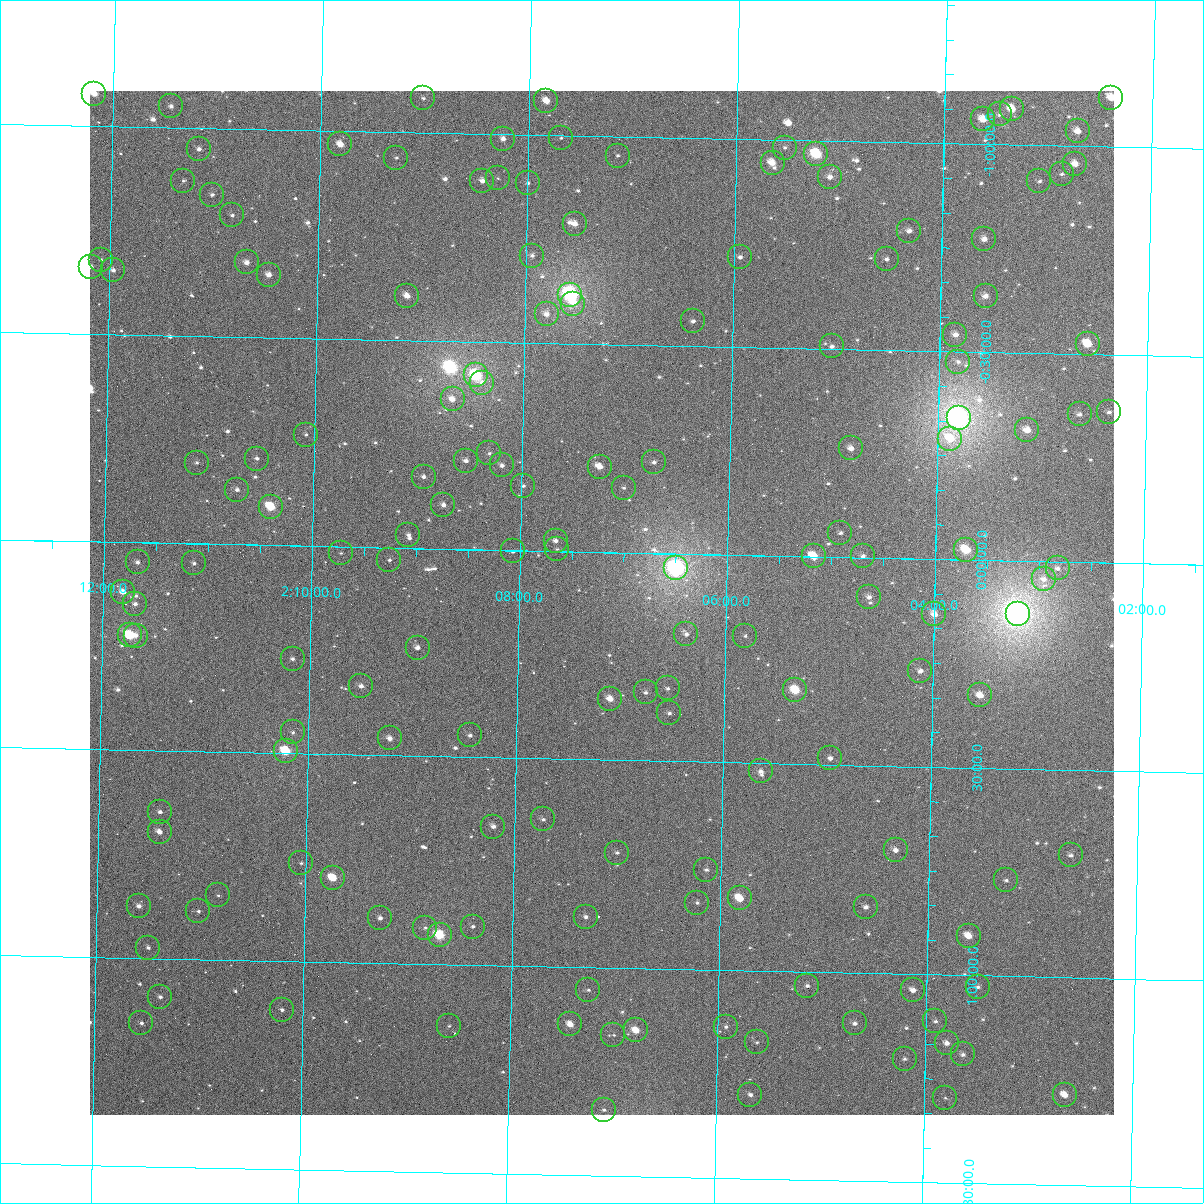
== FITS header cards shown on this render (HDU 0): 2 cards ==
NAXIS1  =                 1024
NAXIS2  =                 1024

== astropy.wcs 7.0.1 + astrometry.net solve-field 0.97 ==
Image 1024 x 1024 px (HDU 0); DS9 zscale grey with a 90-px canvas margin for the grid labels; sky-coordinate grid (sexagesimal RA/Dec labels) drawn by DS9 from the SOLVED WCS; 158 Tycho-2 reference stars matched to detected sources circled (green)
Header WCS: RA---TAN-SIP/DEC--TAN-SIP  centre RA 02:07:12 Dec +00:07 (31.80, +0.12 deg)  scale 8.66 arcsec/px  FOV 147.8' x 147.9'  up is +179 deg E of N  parity flipped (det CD > 0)
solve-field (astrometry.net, Tycho-2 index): VERIFIED the header's WCS against the Tycho-2 star catalogue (verified at 6 index scales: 13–158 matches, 0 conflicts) and refined it, rather than solving blind
Solved WCS: RA---TAN-SIP/DEC--TAN-SIP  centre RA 02:07:12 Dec +00:07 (31.80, +0.12 deg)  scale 8.66 arcsec/px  FOV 147.8' x 147.9'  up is +179 deg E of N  parity flipped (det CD > 0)
The solver's refit moves the header's centre by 0.31 arcsec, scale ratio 1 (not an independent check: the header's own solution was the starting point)
Tycho-2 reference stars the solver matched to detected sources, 158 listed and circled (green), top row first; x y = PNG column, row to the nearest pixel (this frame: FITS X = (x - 90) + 1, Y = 1024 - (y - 91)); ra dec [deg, ICRS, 3 dp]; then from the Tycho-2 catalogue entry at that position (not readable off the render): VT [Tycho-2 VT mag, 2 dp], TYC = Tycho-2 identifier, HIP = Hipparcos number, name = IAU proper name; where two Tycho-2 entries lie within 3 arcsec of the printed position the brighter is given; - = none
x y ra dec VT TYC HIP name
94 94 33.046 -1.077 10.21 4690-420-1 - -
423 98 32.255 -1.083 12.14 4689-1068-1 - -
1111 98 30.600 -1.119 9.88 4689-1107-1 - -
546 101 31.958 -1.083 10.24 4689-1076-1 - -
171 106 32.861 -1.051 12.00 4690-411-1 - -
1012 109 30.837 -1.086 9.57 4689-1069-1 9591 -
1000 114 30.867 -1.073 11.44 4689-1089-1 - -
983 119 30.907 -1.060 9.74 4689-911-1 - -
1078 131 30.679 -1.036 10.11 4689-923-1 - -
561 138 31.921 -0.995 12.33 4689-984-1 - -
503 139 32.060 -0.989 11.16 4689-988-1 - -
340 144 32.452 -0.968 10.34 4689-1053-1 - -
785 148 31.383 -0.983 11.92 4689-1021-1 - -
199 149 32.792 -0.950 11.56 4690-349-1 - -
816 154 31.306 -0.969 8.42 4689-1052-1 9733 -
618 156 31.784 -0.955 12.09 4689-761-1 - -
396 158 32.316 -0.939 12.62 4689-783-1 - -
773 163 31.411 -0.945 9.93 4689-770-1 - -
1075 164 30.684 -0.958 10.19 4689-762-1 - -
1062 174 30.715 -0.933 12.10 4689-784-1 - -
830 177 31.272 -0.914 10.87 4689-810-1 - -
498 178 32.071 -0.894 12.82 4689-831-1 - -
183 181 32.828 -0.872 12.16 4690-303-1 - -
482 181 32.108 -0.887 11.01 4689-844-1 - -
1039 181 30.769 -0.915 12.56 4689-808-1 - -
528 183 31.999 -0.884 12.22 4689-840-1 - -
212 195 32.757 -0.840 12.27 4690-288-1 - -
232 215 32.708 -0.792 12.09 4690-248-1 - -
575 224 31.884 -0.788 10.69 4689-686-1 - -
909 231 31.079 -0.788 11.37 4689-683-1 - -
984 239 30.898 -0.772 10.90 4689-707-1 - -
532 256 31.985 -0.710 11.44 4689-637-1 - -
740 257 31.485 -0.717 11.20 4689-646-1 - -
887 259 31.132 -0.720 11.45 4689-666-1 - -
101 260 33.022 -0.678 11.85 4690-173-1 - -
247 262 32.671 -0.679 10.81 4690-174-1 - -
91 267 33.045 -0.660 11.57 4690-148-1 - -
113 270 32.992 -0.654 11.25 4690-144-1 - -
269 275 32.617 -0.650 10.55 4690-145-1 10142 -
570 295 31.893 -0.617 6.94 4689-1230-1 9911 -
407 296 32.283 -0.607 10.41 4689-746-1 - -
986 296 30.892 -0.635 10.90 4689-725-1 - -
573 304 31.885 -0.596 10.59 4689-890-1 - -
547 314 31.947 -0.570 11.09 4689-845-1 - -
693 321 31.594 -0.560 11.50 4689-809-1 - -
955 335 30.962 -0.539 10.75 4689-758-1 - -
1088 344 30.644 -0.526 9.35 4689-1041-1 - -
832 346 31.259 -0.506 11.62 4689-956-1 - -
958 362 30.954 -0.476 12.27 4689-1120-1 - -
476 375 32.114 -0.419 7.86 4689-1112-1 9976 -
482 383 32.099 -0.402 11.36 4689-975-1 - -
453 399 32.167 -0.360 10.99 4689-733-1 9989 -
1109 412 30.590 -0.362 11.84 4689-731-1 - -
1080 414 30.659 -0.356 11.63 4689-728-1 - -
959 418 30.951 -0.340 6.04 4689-1229-1 9631 -
1027 430 30.785 -0.315 10.26 4689-659-1 - -
306 435 32.519 -0.268 12.44 4690-5-1 - -
950 439 30.970 -0.290 10.09 4689-738-1 - -
851 448 31.209 -0.262 10.55 4689-1186-1 - -
489 453 32.078 -0.232 11.51 4689-1148-1 - -
257 459 32.637 -0.208 11.52 4690-31-1 - -
466 461 32.134 -0.213 11.26 4689-1111-1 - -
654 462 31.682 -0.219 11.16 4689-1127-1 - -
197 463 32.782 -0.195 11.86 4690-41-1 - -
502 465 32.047 -0.204 11.92 4689-1092-1 - -
600 467 31.812 -0.205 10.17 4689-1099-1 - -
424 477 32.235 -0.173 11.34 4689-1060-1 - -
523 486 31.995 -0.156 11.69 4689-1033-1 - -
624 488 31.753 -0.156 11.78 4689-1034-1 - -
237 490 32.683 -0.132 11.59 4690-62-1 - -
443 505 32.186 -0.106 11.04 4689-969-1 - -
271 507 32.601 -0.092 8.79 4690-77-1 - -
840 533 31.230 -0.058 11.56 4689-908-1 - -
408 535 32.269 -0.032 11.96 4689-876-1 - -
556 541 31.914 -0.025 10.93 4689-863-1 - -
557 549 31.910 -0.005 11.99 4689-815-1 - -
966 550 30.927 -0.024 8.65 4689-856-1 9625 -
513 551 32.017 +0.003 11.59 37-924-1 - -
341 553 32.431 +0.016 12.23 37-947-1 - -
814 556 31.293 -0.001 9.28 4689-799-1 - -
863 556 31.174 -0.004 10.90 4689-812-1 - -
389 560 32.313 +0.029 11.84 37-964-1 - -
138 562 32.919 +0.048 11.73 38-358-1 - -
194 563 32.783 +0.047 12.03 38-362-1 - -
676 568 31.622 +0.035 6.39 37-1319-1 9827 -
1058 568 30.705 +0.016 10.99 37-944-1 - -
1044 579 30.738 +0.042 11.20 37-772-1 - -
123 592 32.953 +0.120 10.09 38-273-1 - -
869 597 31.157 +0.095 11.18 37-834-1 - -
135 604 32.922 +0.148 10.94 38-301-1 - -
934 614 30.999 +0.133 10.16 37-839-1 - -
1018 614 30.799 +0.129 5.44 37-1318-1 9589 -
686 634 31.595 +0.193 11.23 37-678-1 - -
130 635 32.934 +0.224 8.32 38-422-1 10244 -
136 636 32.919 +0.224 11.85 38-425-1 - -
745 636 31.453 +0.194 12.08 37-680-1 - -
418 648 32.241 +0.239 11.09 37-744-1 - -
293 659 32.541 +0.272 11.41 38-311-1 - -
920 671 31.030 +0.270 10.64 37-851-1 - -
361 686 32.375 +0.334 10.94 37-930-1 - -
668 688 31.638 +0.325 11.70 37-965-1 - -
795 690 31.330 +0.323 8.75 37-973-1 9742 -
646 692 31.690 +0.336 11.95 37-933-1 - -
980 695 30.885 +0.326 9.94 37-957-1 - -
610 699 31.775 +0.353 10.05 37-921-1 - -
669 713 31.633 +0.384 12.05 37-1005-1 - -
293 732 32.537 +0.450 12.02 38-191-1 - -
470 735 32.110 +0.448 11.77 37-1021-1 - -
390 738 32.303 +0.459 10.64 37-1080-1 - -
286 751 32.553 +0.494 8.37 38-151-1 10122 -
830 758 31.242 +0.484 11.31 37-1065-1 - -
761 771 31.409 +0.519 10.84 37-1046-1 - -
160 812 32.852 +0.647 10.94 38-35-1 - -
543 819 31.931 +0.646 11.53 37-1205-2 - -
493 827 32.050 +0.666 10.75 37-1193-1 - -
160 832 32.852 +0.695 10.13 38-70-1 - -
896 850 31.081 +0.702 10.60 37-1161-1 - -
617 853 31.750 +0.722 11.79 37-1157-2 - -
1071 855 30.660 +0.706 11.47 37-1165-1 - -
301 863 32.510 +0.763 12.56 38-127-1 - -
706 870 31.535 +0.759 11.83 37-1230-1 - -
333 878 32.433 +0.797 9.09 37-1025-1 - -
1006 880 30.813 +0.769 11.67 37-1036-1 - -
218 895 32.709 +0.845 11.91 38-405-1 - -
740 898 31.452 +0.826 9.10 37-795-1 - -
697 903 31.556 +0.839 11.72 37-752-1 - -
139 906 32.898 +0.875 10.80 38-16-1 - -
866 907 31.150 +0.841 11.04 37-714-1 - -
198 911 32.755 +0.884 11.76 38-32-1 - -
586 917 31.823 +0.879 11.32 37-1219-1 - -
380 918 32.318 +0.892 10.81 37-1194-1 - -
473 927 32.094 +0.908 11.71 37-1160-1 - -
425 928 32.208 +0.913 12.27 37-1158-1 - -
440 935 32.174 +0.929 8.19 37-1137-1 9994 -
969 936 30.901 +0.905 9.60 37-1163-1 - -
148 948 32.874 +0.974 11.78 38-160-1 - -
807 986 31.287 +1.033 11.63 37-948-1 - -
978 987 30.876 +1.027 11.52 37-955-1 - -
588 990 31.813 +1.054 12.03 37-897-1 - -
913 990 31.032 +1.038 10.56 37-935-1 - -
160 997 32.842 +1.092 11.39 38-314-1 - -
282 1010 32.549 +1.118 11.39 38-346-1 - -
935 1021 30.977 +1.112 11.79 37-804-1 - -
141 1023 32.886 +1.156 11.72 38-393-1 - -
855 1023 31.171 +1.121 11.05 37-785-1 - -
570 1024 31.855 +1.138 10.22 37-753-1 - -
449 1026 32.147 +1.148 11.79 37-728-1 - -
726 1027 31.480 +1.136 11.29 37-755-1 - -
636 1030 31.697 +1.149 9.43 37-717-1 - -
613 1035 31.751 +1.161 12.50 37-705-1 - -
757 1042 31.405 +1.172 11.94 37-679-1 - -
947 1043 30.948 +1.164 10.80 37-694-1 - -
963 1054 30.908 +1.190 11.55 37-457-1 - -
905 1059 31.049 +1.204 11.90 37-433-1 - -
750 1095 31.418 +1.298 10.75 37-564-1 - -
1065 1095 30.662 +1.282 10.31 37-537-1 - -
945 1098 30.949 +1.295 12.12 37-566-1 - -
604 1110 31.770 +1.342 11.69 37-617-1 - -